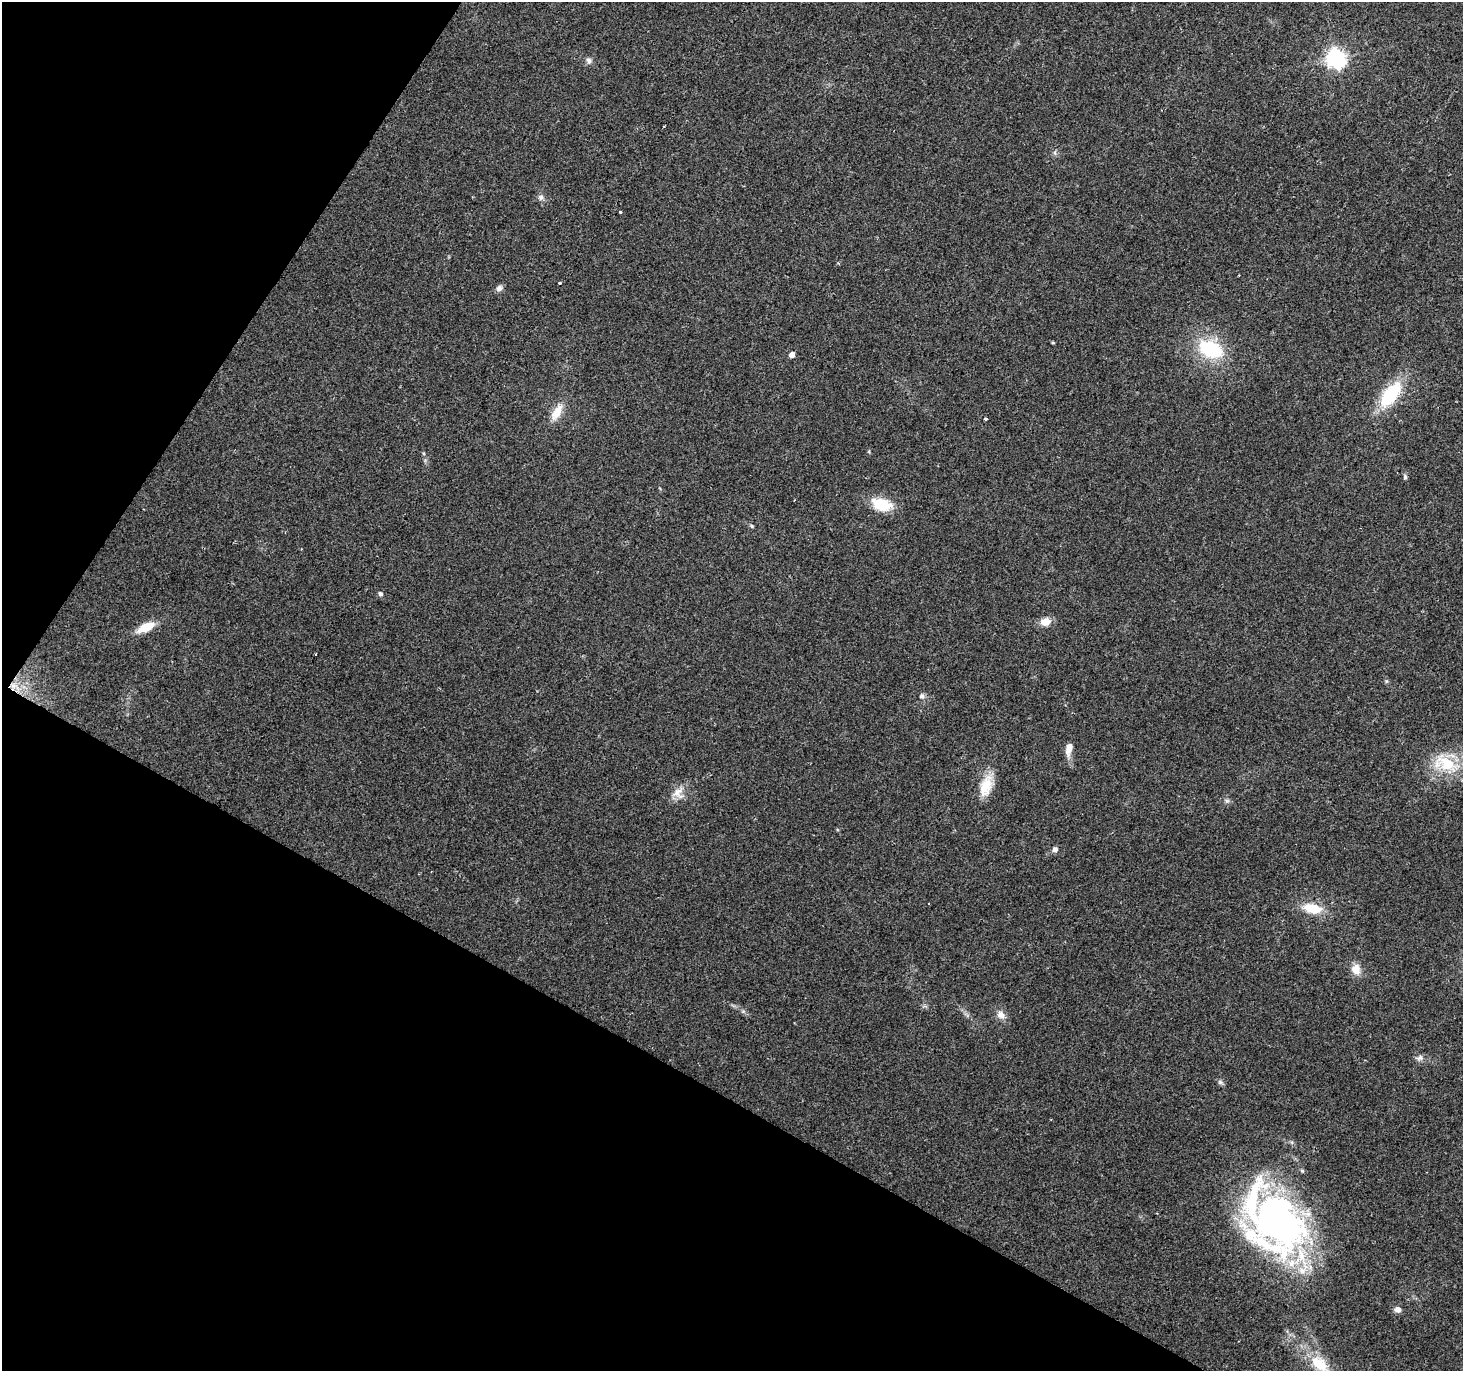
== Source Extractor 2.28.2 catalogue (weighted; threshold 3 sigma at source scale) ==
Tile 9 of 4 x 4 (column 1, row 3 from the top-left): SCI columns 1-1461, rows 1562-2930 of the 5851 x 5929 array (HDU 1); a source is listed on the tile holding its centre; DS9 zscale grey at full resolution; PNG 1465 x 1373 px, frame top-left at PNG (2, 2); no overlay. Shown black and unused: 29% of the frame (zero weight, under 2 of 3 exposures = <1% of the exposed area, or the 3 px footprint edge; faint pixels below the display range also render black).
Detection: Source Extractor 2.28.2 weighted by HDU 2 'WHT'; one run over the whole footprint, this tile lists its part. Background 0.1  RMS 0.0076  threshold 0.0341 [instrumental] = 3 sigma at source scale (4.5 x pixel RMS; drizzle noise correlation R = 1.50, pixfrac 1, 0.0396/0.0396 arcsec/px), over >= 5 px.
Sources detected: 37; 2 inside a brighter listed object's ellipse — not listed separately; the other 35 listed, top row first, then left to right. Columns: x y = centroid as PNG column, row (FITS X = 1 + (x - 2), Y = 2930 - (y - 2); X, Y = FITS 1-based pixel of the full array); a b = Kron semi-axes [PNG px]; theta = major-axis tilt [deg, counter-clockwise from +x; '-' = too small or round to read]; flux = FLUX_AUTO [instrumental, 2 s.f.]
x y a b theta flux
1336 58 7 7 - 350
589 60 9 7 -67 2.5
1055 153 7 4 -72 1.3
541 197 8 7 - 2.5
620 212 3 3 - 1.9
559 283 3 3 - 1.4
499 288 9 7 28 2.8
1053 343 5 3 - 0.72
1211 349 30 19 -25 46
792 355 5 4 - 5
1390 395 28 14 52 46
557 412 23 10 61 12
986 419 3 3 - 2.1
1405 477 8 5 -81 1.5
881 504 25 15 -17 21
752 526 5 5 - 1
380 594 7 6 - 1.6
1045 622 12 10 16 7.9
146 627 18 8 24 17
13 685 9 8 - 6
922 696 7 6 - 2.6
1069 748 15 7 78 7.4
1446 764 37 19 -23 32
986 786 28 14 72 18
677 792 20 11 43 8.6
1227 801 7 4 0 1.5
1055 849 7 6 - 2.9
1312 908 22 11 -11 19
1356 969 13 11 -86 7.9
1001 1015 11 9 -43 5.2
1420 1058 11 7 20 2.9
1220 1082 8 6 -27 1.8
1278 1221 74 52 -42 290
1398 1310 8 7 - 3.4
1319 1364 26 14 -42 22
Overlapping masked pixels (flux is a lower limit): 1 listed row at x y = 13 685